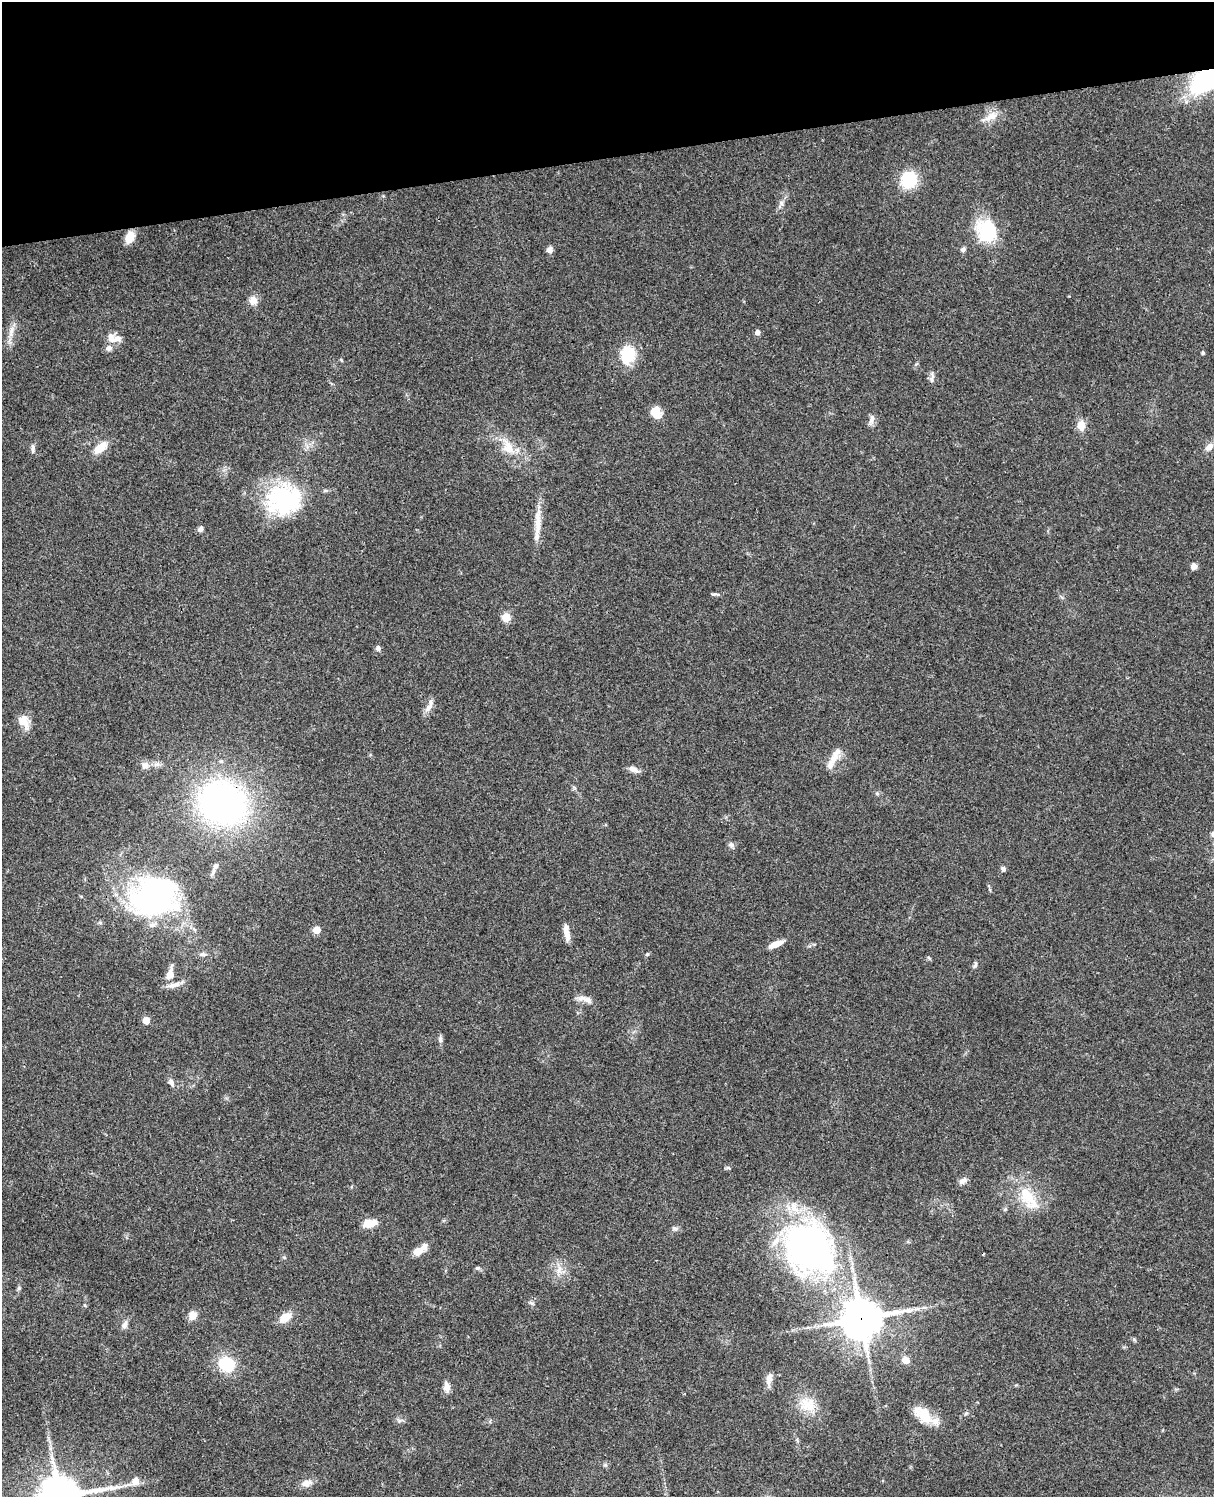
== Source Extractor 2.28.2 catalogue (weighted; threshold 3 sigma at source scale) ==
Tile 3 of 4 x 3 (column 3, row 1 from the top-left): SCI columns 2545-3756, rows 3268-4762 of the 5087 x 4925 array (HDU 1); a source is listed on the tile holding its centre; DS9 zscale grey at full resolution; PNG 1216 x 1499 px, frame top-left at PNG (2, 2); no overlay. Shown black and unused: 10% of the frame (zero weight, under 3 of 4 exposures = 6% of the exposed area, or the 3 px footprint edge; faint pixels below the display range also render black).
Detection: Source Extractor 2.28.2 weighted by HDU 2 'WHT'; one run over the whole footprint, this tile lists its part. Background 0.0774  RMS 0.0059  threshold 0.0264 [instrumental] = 3 sigma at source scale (4.5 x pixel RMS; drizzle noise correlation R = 1.50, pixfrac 1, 0.05/0.05 arcsec/px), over >= 5 px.
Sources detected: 82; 7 inside a brighter listed object's ellipse — not listed separately; the other 75 listed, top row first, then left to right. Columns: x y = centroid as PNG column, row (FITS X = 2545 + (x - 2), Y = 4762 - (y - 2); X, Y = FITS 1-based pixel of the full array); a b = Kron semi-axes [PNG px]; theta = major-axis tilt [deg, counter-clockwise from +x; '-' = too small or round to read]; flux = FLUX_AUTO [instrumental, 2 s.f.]
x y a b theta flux
1212 76 38 15 29 130
991 116 21 10 28 6
909 180 18 17 - 20
781 203 8 6 -90 1.8
987 231 22 18 -66 35
130 237 12 8 65 8.4
963 249 6 6 - 1.5
550 250 7 7 - 2.4
253 300 10 9 - 4.6
11 332 20 5 79 4.3
757 332 5 5 - 2.5
111 339 16 10 -84 4.7
1203 353 4 4 - 0.91
628 354 20 16 76 19
932 379 13 4 77 1.6
656 412 14 11 -74 7
872 419 14 6 81 2.6
1081 425 11 9 -88 5.8
1209 447 12 8 42 3.6
33 448 11 6 87 1.9
100 448 14 8 38 9.8
508 448 20 14 -62 11
286 500 45 40 -15 59
538 522 39 8 89 9.3
200 529 7 6 - 2
1194 566 7 6 - 2.4
715 594 12 3 -3 1.1
506 617 5 5 - 20
378 648 7 6 - 1.8
429 706 20 7 63 4
23 721 17 11 -65 7.3
834 758 29 9 63 6.6
145 765 9 9 - 3
634 769 15 6 -27 3
877 793 5 5 - 0.96
223 803 38 32 -22 210
1213 834 9 6 -47 2
731 845 9 7 -12 1.7
1003 868 6 6 - 1.3
213 872 10 5 79 1.7
154 895 44 36 23 150
317 930 5 5 - 10
566 932 20 6 -80 4.6
775 944 17 6 23 5.4
203 954 10 5 1 1.7
647 954 4 4 - 0.66
929 958 6 4 -44 0.8
975 964 9 4 85 1.1
170 974 13 10 66 5.4
588 1000 15 8 -26 4
146 1020 7 6 - 3.9
440 1039 9 6 -81 1.5
171 1082 10 7 -58 2.4
963 1181 12 7 35 2.5
1028 1198 36 17 -55 20
369 1223 10 6 8 13
675 1228 8 6 -36 1.4
809 1248 68 57 -47 190
418 1251 9 7 27 6.3
477 1268 7 5 18 0.99
559 1270 15 8 78 4.6
19 1288 7 4 72 0.94
193 1315 10 9 - 4.6
286 1317 14 9 34 7.5
861 1318 13 13 - 1500
124 1325 11 7 65 2.5
905 1360 6 6 - 6
227 1364 19 15 -32 20
769 1379 19 7 82 3.7
447 1387 12 7 -82 3.8
808 1405 24 20 -13 13
966 1413 6 4 20 0.82
925 1415 31 13 -34 13
135 1481 12 9 58 4.6
307 1483 15 8 16 4.1
Overlapping masked pixels (flux is a lower limit): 3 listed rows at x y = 1212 76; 223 803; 861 1318
Isophote crosses this tile's border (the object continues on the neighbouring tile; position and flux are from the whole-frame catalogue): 2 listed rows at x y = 1212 76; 1213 834
Unlisted compact peaks at least as high as the median listed source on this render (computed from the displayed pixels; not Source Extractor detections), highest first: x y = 532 1303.